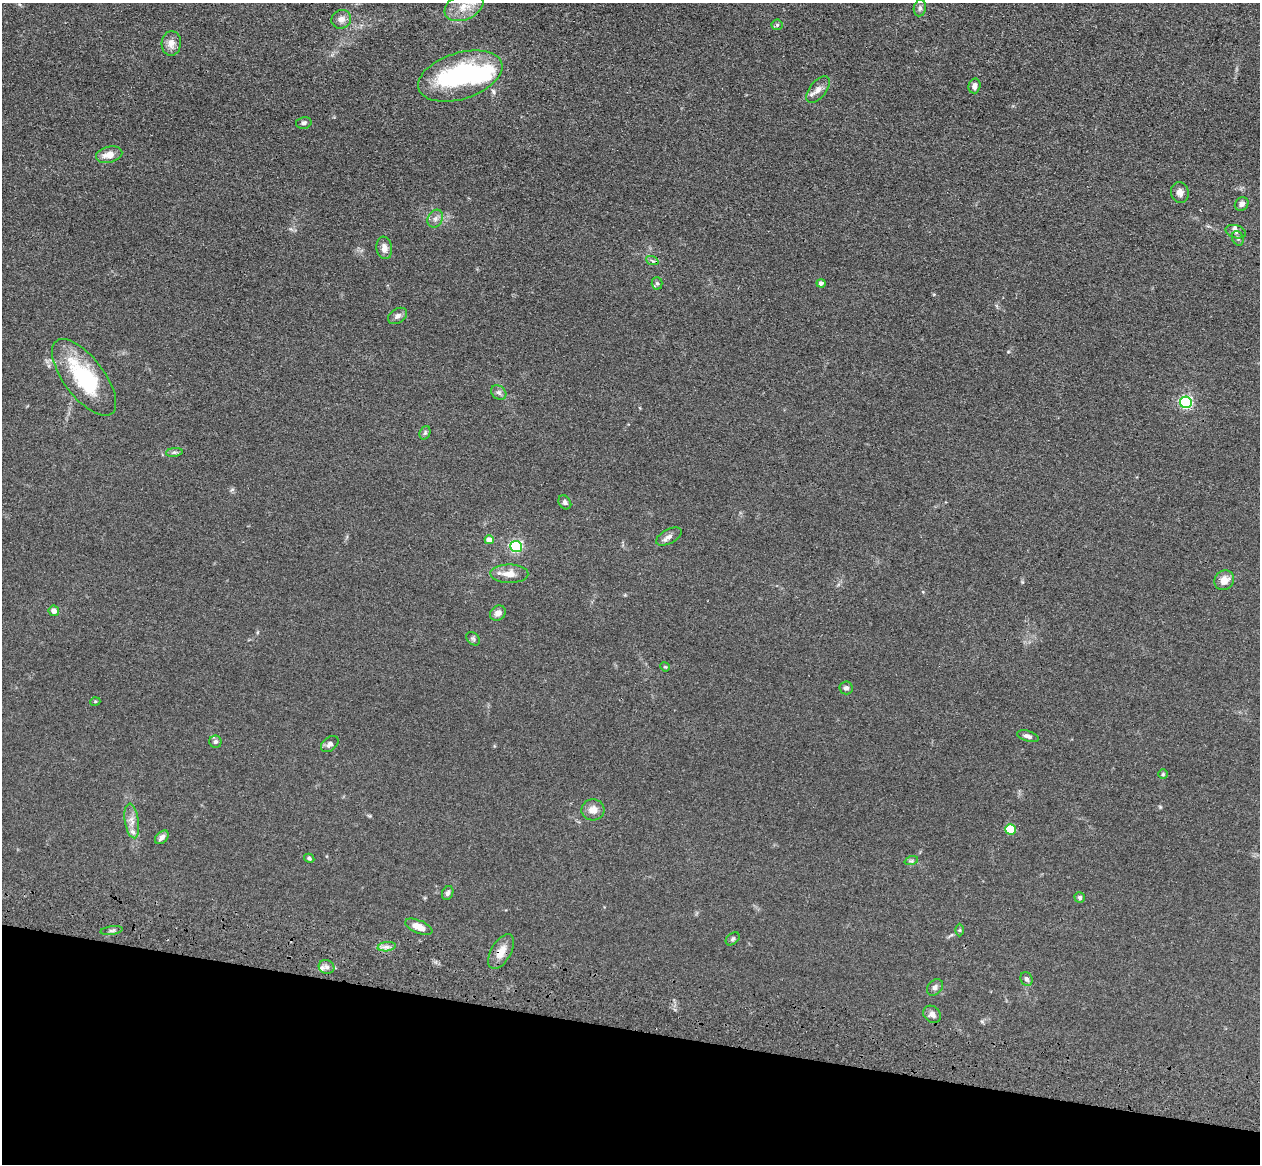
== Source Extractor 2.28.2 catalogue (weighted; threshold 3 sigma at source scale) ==
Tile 15 of 4 x 4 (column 3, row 4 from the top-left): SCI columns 2555-3812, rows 362-1523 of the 5108 x 5248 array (HDU 1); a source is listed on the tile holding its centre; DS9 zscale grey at full resolution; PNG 1262 x 1166 px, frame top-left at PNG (2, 3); each listed source drawn as its Kron ellipse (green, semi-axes under 4 px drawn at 4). Shown black and unused: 12% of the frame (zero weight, under 3 of 4 exposures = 6% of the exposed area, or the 3 px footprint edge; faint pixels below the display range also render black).
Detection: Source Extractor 2.28.2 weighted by HDU 2 'WHT'; one run over the whole footprint, this tile lists its part. Background 0.0613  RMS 0.0074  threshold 0.0333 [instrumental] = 3 sigma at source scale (4.5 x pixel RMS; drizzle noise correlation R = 1.50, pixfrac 1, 0.05/0.05 arcsec/px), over >= 5 px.
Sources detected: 65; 2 inside a brighter object's white glare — neither listed nor drawn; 4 inside a brighter listed object's ellipse — not listed separately; the other 59 listed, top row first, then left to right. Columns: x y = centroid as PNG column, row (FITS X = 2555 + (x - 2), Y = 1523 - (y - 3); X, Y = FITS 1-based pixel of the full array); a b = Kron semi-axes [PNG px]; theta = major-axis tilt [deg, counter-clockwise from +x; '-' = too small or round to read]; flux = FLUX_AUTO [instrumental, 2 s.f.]
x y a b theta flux
464 7 20 13 23 14
920 8 8 6 80 2.1
341 19 10 9 - 4.3
777 25 6 5 - 1.3
171 43 12 9 85 5.6
460 76 43 23 17 100
974 86 7 6 - 3.7
818 89 15 8 51 5
304 123 8 5 13 1.9
109 155 13 8 13 7.8
1180 192 10 9 - 3.8
1242 204 7 6 - 2.7
435 219 9 7 58 3.1
1236 232 10 6 -16 2.8
1238 238 7 5 -68 1.5
384 248 11 8 -80 4.8
652 260 7 4 -22 1.3
657 283 6 5 - 1.4
821 283 4 4 - 2.6
398 316 10 7 34 2.8
84 377 46 20 -53 57
499 392 8 6 -37 2.2
1186 402 6 5 - 110
425 433 7 5 69 1.4
174 452 8 4 8 1.6
565 502 7 6 - 1.9
669 537 14 7 27 3.8
489 540 4 4 - 8.9
516 547 6 5 - 100
509 574 19 9 -1 8.3
1224 580 10 9 - 7.1
54 611 5 5 - 4
498 613 8 7 - 4.5
473 639 8 5 -43 1.5
665 667 5 4 - 0.79
846 688 6 6 - 2.4
95 702 5 3 - 0.67
1028 736 11 5 -17 2.7
215 742 6 6 - 2.1
330 744 10 6 40 2.5
1163 774 5 5 - 0.98
593 810 11 10 - 6.4
132 821 17 7 -81 5.7
1010 829 5 5 - 34
162 837 8 5 44 3.2
309 858 5 4 - 1.3
911 861 7 4 18 1.4
448 893 7 5 67 2
1080 897 5 5 - 1.7
419 927 14 6 -23 8.4
112 930 11 4 8 1.7
960 930 6 4 89 0.9
733 939 8 5 40 1.5
387 947 9 4 8 2.7
501 951 19 10 60 9
327 967 8 7 - 2.5
1026 979 7 6 - 2.1
935 987 9 7 50 2.6
932 1014 9 7 -41 3.6
Overlapping masked pixels (flux is a lower limit): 1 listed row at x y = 501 951